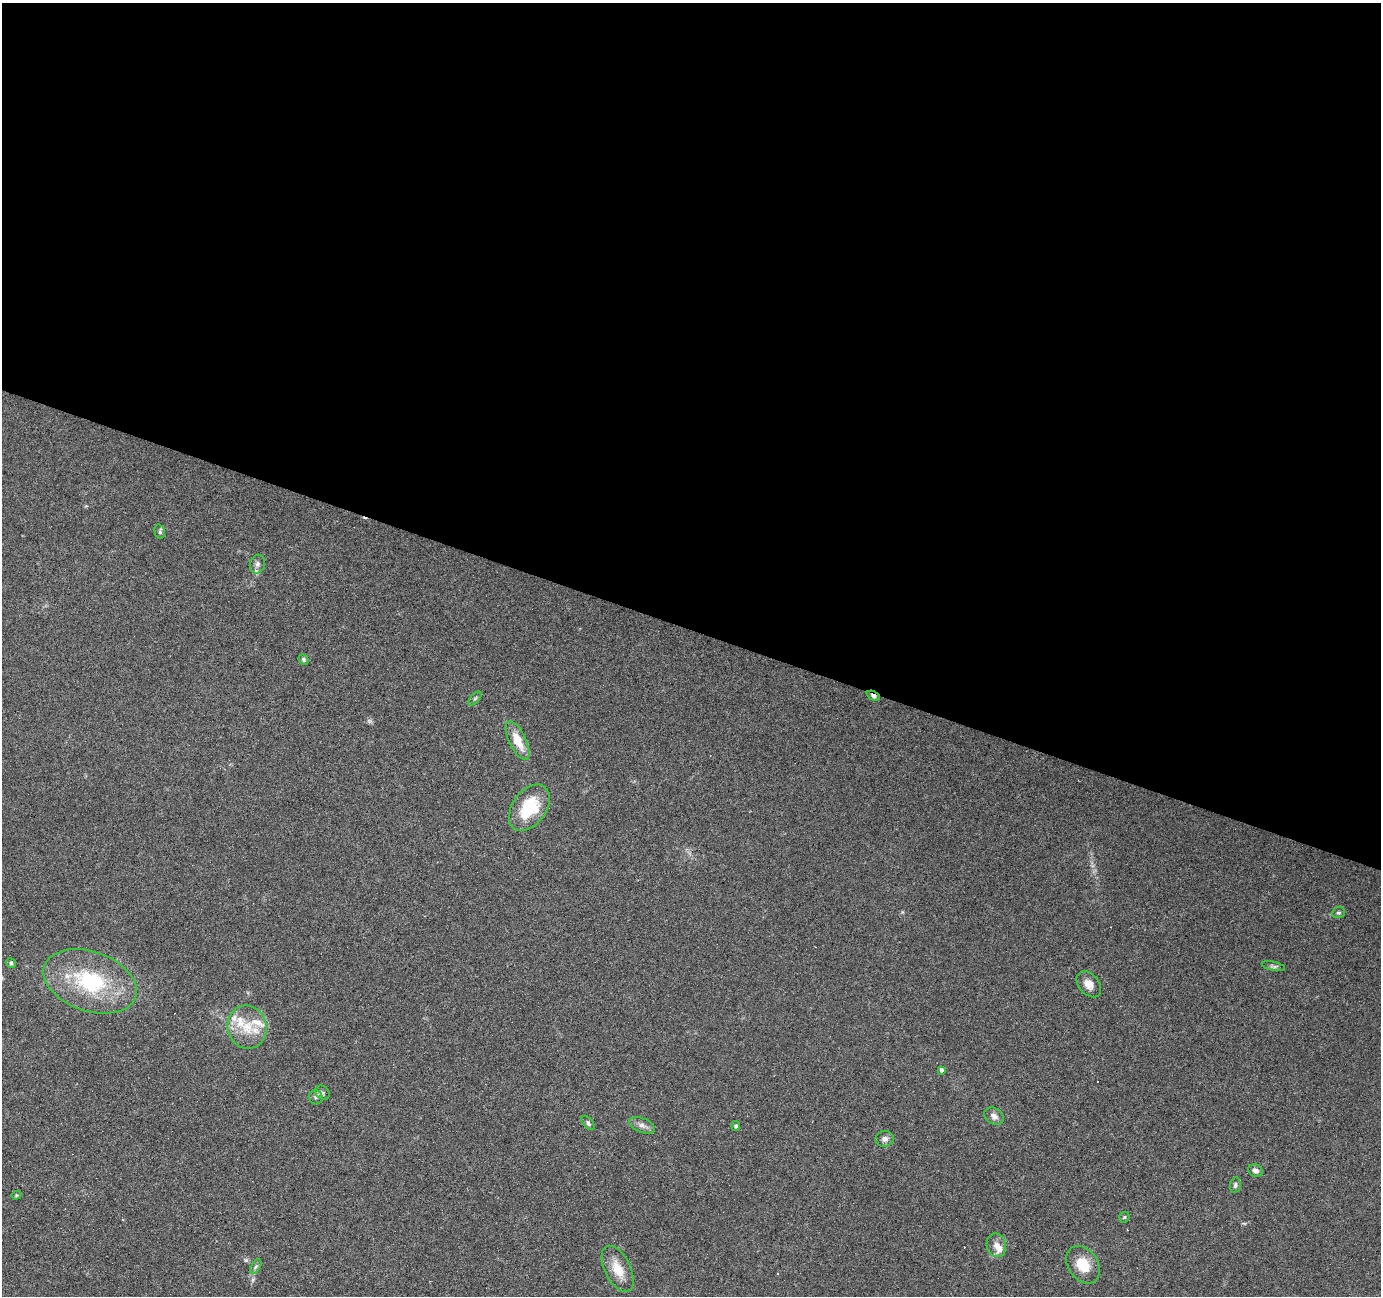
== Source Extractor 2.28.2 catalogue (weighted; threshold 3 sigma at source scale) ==
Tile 3 of 4 x 4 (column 3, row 1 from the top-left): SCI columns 2757-4135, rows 4088-5381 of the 5516 x 5653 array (HDU 1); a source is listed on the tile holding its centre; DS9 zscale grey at full resolution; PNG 1383 x 1298 px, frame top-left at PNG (2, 3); each listed source drawn as its Kron ellipse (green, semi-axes under 4 px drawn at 4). Shown black and unused: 48% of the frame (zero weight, under 4 of 7 exposures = <1% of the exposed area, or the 3 px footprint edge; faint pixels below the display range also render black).
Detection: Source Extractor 2.28.2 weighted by HDU 2 'WHT'; one run over the whole footprint, this tile lists its part. Background 0.035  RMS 0.0028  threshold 0.0115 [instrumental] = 3 sigma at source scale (4.09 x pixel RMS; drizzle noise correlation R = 1.36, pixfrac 0.8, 0.0396/0.0396 arcsec/px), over >= 5 px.
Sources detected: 42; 1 too faint to see at this stretch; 7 cosmic-ray / hot-pixel residue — neither listed nor drawn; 5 inside a brighter listed object's ellipse — not listed separately; the other 29 listed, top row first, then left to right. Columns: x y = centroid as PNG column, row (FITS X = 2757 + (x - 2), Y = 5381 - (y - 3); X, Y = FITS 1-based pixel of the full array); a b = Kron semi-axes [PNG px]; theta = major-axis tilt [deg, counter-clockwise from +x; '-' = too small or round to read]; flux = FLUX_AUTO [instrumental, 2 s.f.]
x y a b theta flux
160 532 7 5 -74 0.43
257 564 9 7 76 0.95
303 659 6 4 -49 0.49
873 696 7 4 -27 0.84
475 698 8 4 48 0.41
518 741 21 8 -64 5.3
529 808 26 17 54 13
1338 913 6 5 - 0.5
11 963 5 4 - 0.48
1274 966 12 4 -12 0.61
90 981 48 29 -19 24
1089 984 15 10 -50 2.3
247 1027 22 19 -74 7
941 1071 3 3 - 4.8
322 1093 8 6 -39 0.54
316 1097 7 7 - 0.66
994 1116 10 8 -33 1.3
588 1123 8 5 -51 0.66
642 1125 13 7 -22 1.4
736 1126 5 4 - 0.45
885 1139 9 8 - 1.1
1255 1171 7 6 - 1.1
1235 1185 8 5 79 0.6
16 1195 5 4 - 0.3
1124 1217 6 4 46 0.34
996 1245 12 9 -76 2.1
1083 1265 20 14 -56 6.1
256 1266 8 4 59 0.61
618 1269 25 13 -64 4.7
Overlapping masked pixels (flux is a lower limit): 1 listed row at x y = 873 696